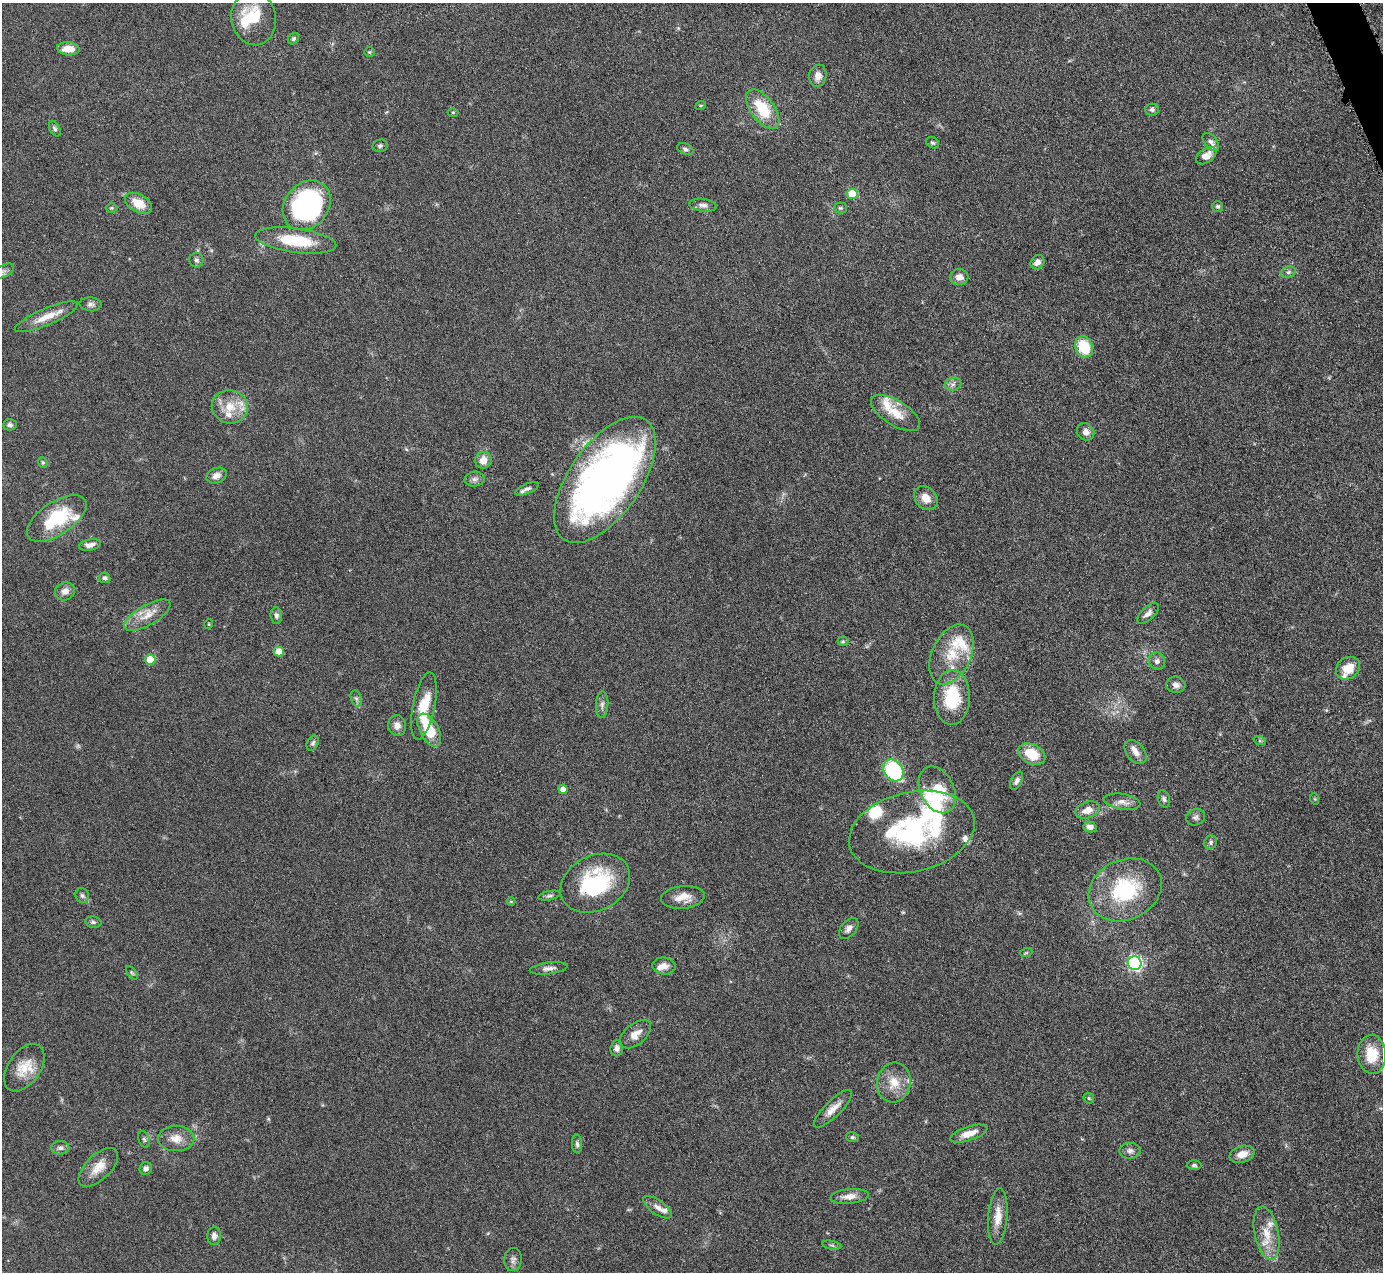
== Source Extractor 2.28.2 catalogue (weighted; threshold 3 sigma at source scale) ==
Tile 10 of 4 x 4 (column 2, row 3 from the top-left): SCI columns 1385-2765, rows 1554-2823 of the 5530 x 5515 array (HDU 1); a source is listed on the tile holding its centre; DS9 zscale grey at full resolution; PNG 1385 x 1274 px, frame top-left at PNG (2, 3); each listed source drawn as its Kron ellipse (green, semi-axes under 4 px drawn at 4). Shown black and unused: <1% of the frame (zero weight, under 4 of 8 exposures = <1% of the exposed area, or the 3 px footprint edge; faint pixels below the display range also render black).
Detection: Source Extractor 2.28.2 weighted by HDU 2 'WHT'; one run over the whole footprint, this tile lists its part. Background 0.0476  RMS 0.0039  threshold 0.0158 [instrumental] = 3 sigma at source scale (4.09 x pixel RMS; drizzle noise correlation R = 1.36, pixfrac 0.8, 0.05/0.05 arcsec/px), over >= 5 px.
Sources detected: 140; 1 too faint to see at this stretch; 4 inside a brighter object's white glare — neither listed nor drawn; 17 inside a brighter listed object's ellipse — not listed separately; the other 118 listed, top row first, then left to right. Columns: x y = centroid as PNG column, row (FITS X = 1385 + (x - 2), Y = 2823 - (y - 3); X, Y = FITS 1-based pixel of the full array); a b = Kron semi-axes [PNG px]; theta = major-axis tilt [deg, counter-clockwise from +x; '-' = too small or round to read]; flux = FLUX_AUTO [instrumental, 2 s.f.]
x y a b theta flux
254 18 27 22 -80 13
293 39 6 5 - 0.71
68 49 11 6 -4 4.6
369 52 5 4 - 0.48
818 76 11 8 80 2.8
701 105 5 3 - 0.35
763 109 23 11 -53 13
1152 109 7 6 - 0.82
453 112 5 3 - 0.38
55 129 8 5 -64 0.76
1211 142 10 6 -50 1.5
933 143 7 5 -29 0.63
380 146 7 6 - 0.82
685 149 8 5 -20 0.84
1206 156 11 7 34 3.1
852 194 5 5 - 13
138 203 15 9 -29 6.2
307 205 27 22 50 71
703 205 14 6 -8 1.6
1218 206 5 5 - 0.7
112 208 6 5 - 0.52
840 208 6 5 - 0.59
296 240 41 12 -7 17
196 260 7 7 - 1
1037 262 8 6 48 2.1
3 271 12 6 27 1.3
1288 272 7 5 21 0.95
959 277 9 8 - 2.8
91 304 11 7 -4 1.3
46 317 34 8 23 5.8
1084 347 11 8 -70 12
953 384 8 6 13 1.3
230 407 18 16 -10 7.3
896 413 28 12 -32 7
10 425 7 5 0 0.9
1086 432 9 8 - 1.9
483 460 8 8 - 3.5
43 462 5 4 - 0.52
216 476 10 7 21 2.1
475 479 10 7 7 1.3
605 480 72 36 55 180
527 489 13 5 23 1.3
926 498 13 10 -48 3.8
57 518 34 16 33 19
90 545 11 5 9 1.9
105 578 6 5 - 0.82
65 591 10 9 - 2.3
1148 613 13 6 43 2
147 615 26 10 30 5.3
276 615 8 5 -83 1.1
209 624 5 3 - 0.28
843 641 5 5 - 0.48
279 651 5 5 - 5.2
951 654 32 19 65 12
150 660 5 5 - 9.4
1157 661 9 8 - 1.4
1348 668 13 10 37 6.7
1176 685 9 8 - 1.9
952 698 27 18 89 16
356 699 8 5 -69 0.91
602 705 13 6 86 1.5
424 706 34 11 78 10
397 726 10 9 - 2
429 730 18 9 -62 12
1260 741 6 4 -19 0.52
313 743 8 5 61 0.82
1135 752 14 8 -51 2.5
1032 754 14 9 -28 8.6
893 770 12 9 -53 34
1017 781 10 5 64 1.3
563 789 5 4 - 2.6
937 790 25 16 -64 12
1164 799 9 6 -74 0.95
1315 799 6 3 -71 0.34
1122 802 18 7 -9 2.6
1088 810 12 8 21 3.2
1196 817 9 8 - 1.2
1090 827 6 5 - 2.2
912 832 64 40 13 51
1211 842 7 6 - 0.91
595 883 36 27 27 33
1125 890 38 30 25 29
82 896 7 6 - 0.95
549 896 11 4 12 0.89
683 897 22 11 6 4.8
511 901 4 3 - 0.3
93 922 8 5 -11 0.87
849 928 12 7 50 1.8
1026 953 6 3 19 0.43
1135 963 7 6 - 78
664 966 12 8 -6 2.8
549 968 19 5 7 1.8
132 973 8 4 -54 0.52
635 1034 18 10 39 3.6
617 1048 8 6 86 1.4
1372 1054 19 14 -87 9.3
24 1068 27 16 55 7.6
894 1082 20 17 77 6.6
1089 1098 6 5 - 0.49
833 1109 25 8 44 3.7
969 1134 19 7 18 4.3
852 1137 6 5 - 0.62
176 1138 18 13 -1 4.3
144 1139 8 5 -70 0.79
577 1144 9 5 -88 1
60 1148 9 6 -1 1.3
1130 1151 10 8 2 1.5
1242 1154 13 8 16 3.4
1194 1165 7 4 -1 0.66
98 1167 25 12 44 5.6
146 1169 6 6 - 1.4
849 1196 19 7 5 3
657 1207 17 7 -35 2.2
998 1216 28 9 85 5.2
1267 1233 27 12 -79 7.4
214 1236 9 6 89 1.6
832 1245 10 3 -11 0.55
513 1260 11 8 87 1.4
Isophote crosses this tile's border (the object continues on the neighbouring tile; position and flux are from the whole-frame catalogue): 1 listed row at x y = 3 271